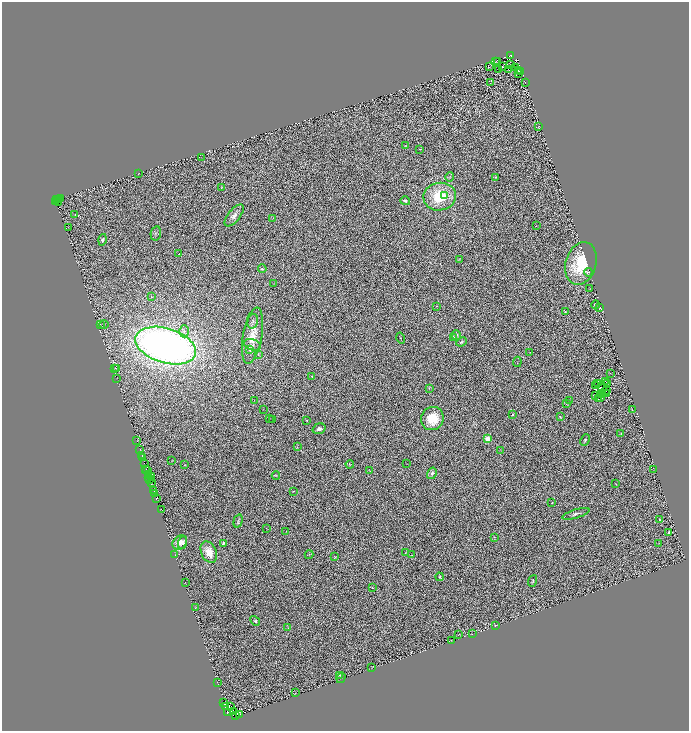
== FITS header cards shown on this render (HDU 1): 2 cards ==
NAXIS1  =                 1373
NAXIS2  =                 1458

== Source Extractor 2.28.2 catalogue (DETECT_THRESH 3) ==
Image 1373 x 1458 px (HDU 1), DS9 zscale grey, zoomed out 1/2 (1 PNG px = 2 x 2 image px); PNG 691 x 733 px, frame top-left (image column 1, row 1458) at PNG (2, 2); each listed source drawn as its Kron ellipse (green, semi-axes under 4 px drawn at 4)
Background 0.521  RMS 0.27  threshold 0.817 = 3 sigma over >= 5 px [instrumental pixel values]
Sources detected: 227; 62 cannot appear on this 1/2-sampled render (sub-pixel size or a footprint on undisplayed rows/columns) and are neither listed nor drawn; the other 165 listed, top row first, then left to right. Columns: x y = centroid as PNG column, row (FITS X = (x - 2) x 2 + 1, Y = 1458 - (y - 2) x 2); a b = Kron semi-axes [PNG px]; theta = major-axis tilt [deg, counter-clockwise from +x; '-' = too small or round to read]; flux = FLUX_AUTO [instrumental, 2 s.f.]
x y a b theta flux
510 56 3 2 - 360
495 61 2 1 - 22
498 61 4 3 - 50
510 65 3 1 - 18
489 67 4 2 - 23
502 67 2 1 - 16
516 67 3 1 - 34
508 69 2 1 - 9.5
499 70 2 1 - 21
518 71 3 3 - 3.1
521 71 3 1 - 28
519 74 2 1 - 11
525 82 2 1 - 15
490 83 2 1 - 10
539 126 3 2 - 26
405 146 2 1 - 16
420 149 3 1 - 21
201 157 3 2 - 17
138 174 4 1 - 16
450 177 5 3 - 61
496 177 2 2 - 37
221 187 4 2 - 28
444 196 3 2 - 180
440 197 16 14 8 2700
60 199 3 2 - 650
57 200 2 1 - 110
58 200 3 2 - 240
405 201 5 3 - 170
56 202 2 2 - 160
58 203 2 2 - 18
75 214 2 1 - 13
234 215 13 6 51 400
273 218 2 2 - 19
536 226 2 1 - 15
68 227 3 1 - 13
156 233 7 5 79 100
103 240 6 4 75 120
179 254 3 1 - 13
459 260 3 3 - 54
581 263 22 15 74 3000
262 269 4 4 - 90
588 272 4 2 - 41
274 283 3 2 - 19
590 289 3 1 - 25
151 297 2 2 - 22
596 305 4 2 - 220
436 306 2 1 - 28
599 308 3 2 - 31
565 312 2 2 - 55
253 321 7 5 75 120
100 324 2 2 - 210
104 324 5 2 - 24
184 331 6 4 -87 160
457 335 5 4 - 98
252 336 28 9 80 1200
453 337 4 2 - 36
401 338 5 2 - 42
461 342 6 3 23 93
252 345 9 5 -16 200
166 346 31 17 -17 46000
250 349 3 2 - 260
530 352 2 1 - 7.9
258 355 2 1 - 18
517 362 5 2 - 26
115 368 3 2 - 21
116 368 3 2 - 19
610 373 2 1 - 14
312 376 2 2 - 94
117 378 2 1 - 13
605 381 3 1 - 12
597 384 2 1 - 52
607 384 2 1 - 2.2
595 386 3 1 - 27
429 388 3 2 - 27
602 389 2 1 - 4.5
606 391 3 1 - 34
601 394 3 1 - 53
606 394 2 1 - 28
595 396 3 1 - 39
600 398 2 1 - 11
598 399 3 1 - 31
254 400 2 2 - 11
569 400 2 1 - 12
566 403 3 3 - 34
263 409 2 1 - 13
632 410 2 1 - 11
512 414 3 2 - 89
560 417 3 2 - 40
269 418 2 1 - 12
432 418 12 11 - 1600
272 419 2 2 - 20
307 420 2 2 - 44
319 429 6 5 - 170
621 433 2 1 - 27
487 439 3 3 - 2100
585 440 6 4 63 110
136 441 2 1 - 10
297 447 4 2 - 30
140 450 2 2 - 520
501 450 3 2 - 29
142 456 2 1 - 490
143 458 2 1 - 200
172 460 2 2 - 22
144 463 2 1 - 110
350 464 4 2 - 35
407 464 2 1 - 14
184 465 2 2 - 22
146 469 2 1 - 160
369 470 2 1 - 17
654 470 3 1 - 21
148 471 4 2 - 840
432 473 6 4 60 200
148 475 3 2 - 1000
152 476 2 1 - 360
276 476 4 3 - 44
149 477 2 1 - 62
150 479 2 1 - 53
151 483 2 1 - 50
616 484 2 1 - 24
154 491 2 1 - 850
293 491 2 2 - 41
155 494 2 1 - 1200
156 499 2 1 - 1200
552 502 2 2 - 54
161 509 2 1 - 58
576 514 14 4 16 190
659 519 2 1 - 39
238 521 7 3 75 82
266 528 2 1 - 9.9
286 531 2 1 - 16
669 532 2 2 - 200
494 537 3 3 - 41
180 542 8 6 48 410
183 542 6 4 68 230
223 543 4 3 - 84
658 544 4 1 - 21
209 552 11 7 -66 1000
405 553 4 3 - 31
175 555 4 2 - 27
309 555 4 2 - 30
412 555 2 1 - 16
335 557 3 3 - 35
440 577 4 4 - 66
533 581 6 3 71 65
185 583 2 1 - 17
372 588 2 2 - 77
196 608 2 1 - 16
255 621 5 4 - 110
496 625 4 2 - 48
288 628 2 2 - 17
459 634 3 1 - 14
472 634 2 2 - 18
451 640 2 1 - 16
372 667 3 1 - 16
340 675 4 2 - 38
341 678 5 2 - 44
217 682 2 1 - 13
295 693 2 1 - 14
224 703 3 2 - 2200
226 706 3 2 - 2400
230 706 2 1 - 310
234 711 3 1 - 370
228 713 3 2 - 400
240 714 3 2 - 750
235 716 2 1 - 270
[62 sub-pixel or undisplayed-footprint detections neither listed nor drawn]